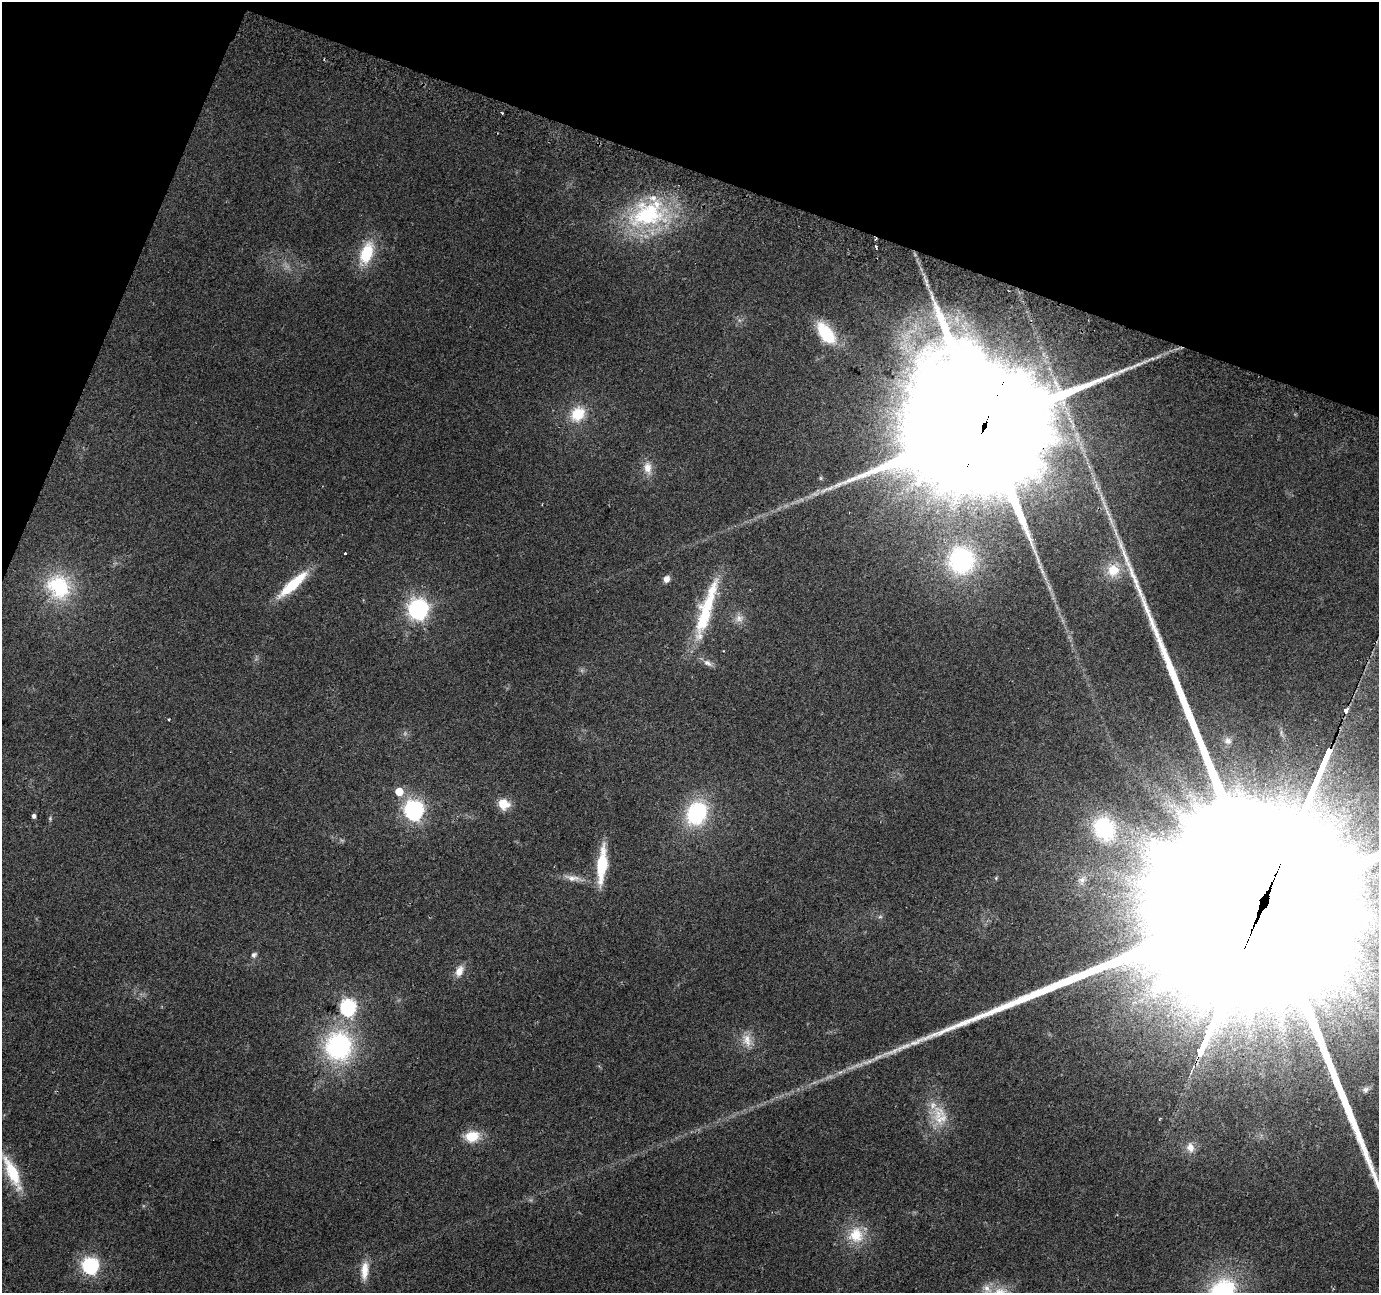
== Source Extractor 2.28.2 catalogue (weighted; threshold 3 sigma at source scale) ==
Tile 2 of 4 x 4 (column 2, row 1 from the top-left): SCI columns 1399-2775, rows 4182-5472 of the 5541 x 5715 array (HDU 1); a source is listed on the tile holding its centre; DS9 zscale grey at full resolution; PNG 1381 x 1295 px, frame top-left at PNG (2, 2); no overlay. Shown black and unused: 18% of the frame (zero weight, under 2 of 3 exposures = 2% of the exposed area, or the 3 px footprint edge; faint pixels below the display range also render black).
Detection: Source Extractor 2.28.2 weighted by HDU 2 'WHT'; one run over the whole footprint, this tile lists its part. Background 0.0562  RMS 0.0084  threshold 0.0379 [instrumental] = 3 sigma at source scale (4.5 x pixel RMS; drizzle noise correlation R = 1.50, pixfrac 1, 0.0396/0.0396 arcsec/px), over >= 5 px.
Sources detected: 55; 1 cosmic-ray / hot-pixel residue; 1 long thin detection or spike segment (spike, bleed or trail) — not listed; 3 inside a brighter listed object's ellipse — not listed separately; the other 50 listed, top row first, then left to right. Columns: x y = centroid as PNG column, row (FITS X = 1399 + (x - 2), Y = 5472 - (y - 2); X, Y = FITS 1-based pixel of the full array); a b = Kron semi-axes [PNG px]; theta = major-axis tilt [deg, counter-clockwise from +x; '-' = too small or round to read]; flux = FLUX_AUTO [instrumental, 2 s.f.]
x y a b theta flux
502 113 3 2 - 1.1
648 214 50 34 19 99
875 239 4 2 - 1.2
876 246 3 3 - 3.1
366 253 26 13 70 34
826 334 25 12 -52 43
578 414 17 14 49 23
983 428 59 33 66 72000
648 468 16 10 -85 9
827 489 30 5 21 10
345 553 3 2 - 1.7
961 560 28 27 - 110
1113 570 16 15 - 19
666 579 8 7 - 4.5
293 584 35 9 42 40
58 587 33 28 -56 60
707 608 88 15 73 59
418 609 8 7 - 450
739 618 12 10 7 5.8
708 663 14 7 -30 4.5
1345 710 3 3 - 450
1228 741 10 9 - 3.7
399 791 6 6 - 15
504 804 14 13 - 12
414 810 8 7 - 370
697 813 23 18 64 77
34 816 5 4 - 2.1
1104 828 24 19 -59 67
602 865 40 10 85 35
572 878 22 8 -6 7.6
996 878 5 5 - 0.99
880 917 6 4 19 1.3
1253 928 117 61 67 210000
254 955 8 6 39 2.2
459 971 15 9 66 7.5
348 1007 7 7 - 200
747 1040 19 11 -79 10
339 1046 29 27 88 120
868 1061 21 6 18 7
1365 1090 9 7 20 3.1
933 1105 11 10 - 7.4
941 1119 24 15 42 19
472 1136 18 13 10 17
1190 1147 13 10 -76 7.1
12 1173 44 12 -65 30
856 1235 21 19 -88 24
90 1266 7 7 - 230
365 1271 24 9 87 12
987 1288 16 8 -46 7.6
1222 1291 29 23 38 92
Overlapping masked pixels (flux is a lower limit): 4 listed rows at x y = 875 239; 983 428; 1345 710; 1253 928
Isophote crosses this tile's border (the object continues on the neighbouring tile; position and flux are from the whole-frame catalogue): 2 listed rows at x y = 1253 928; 1222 1291